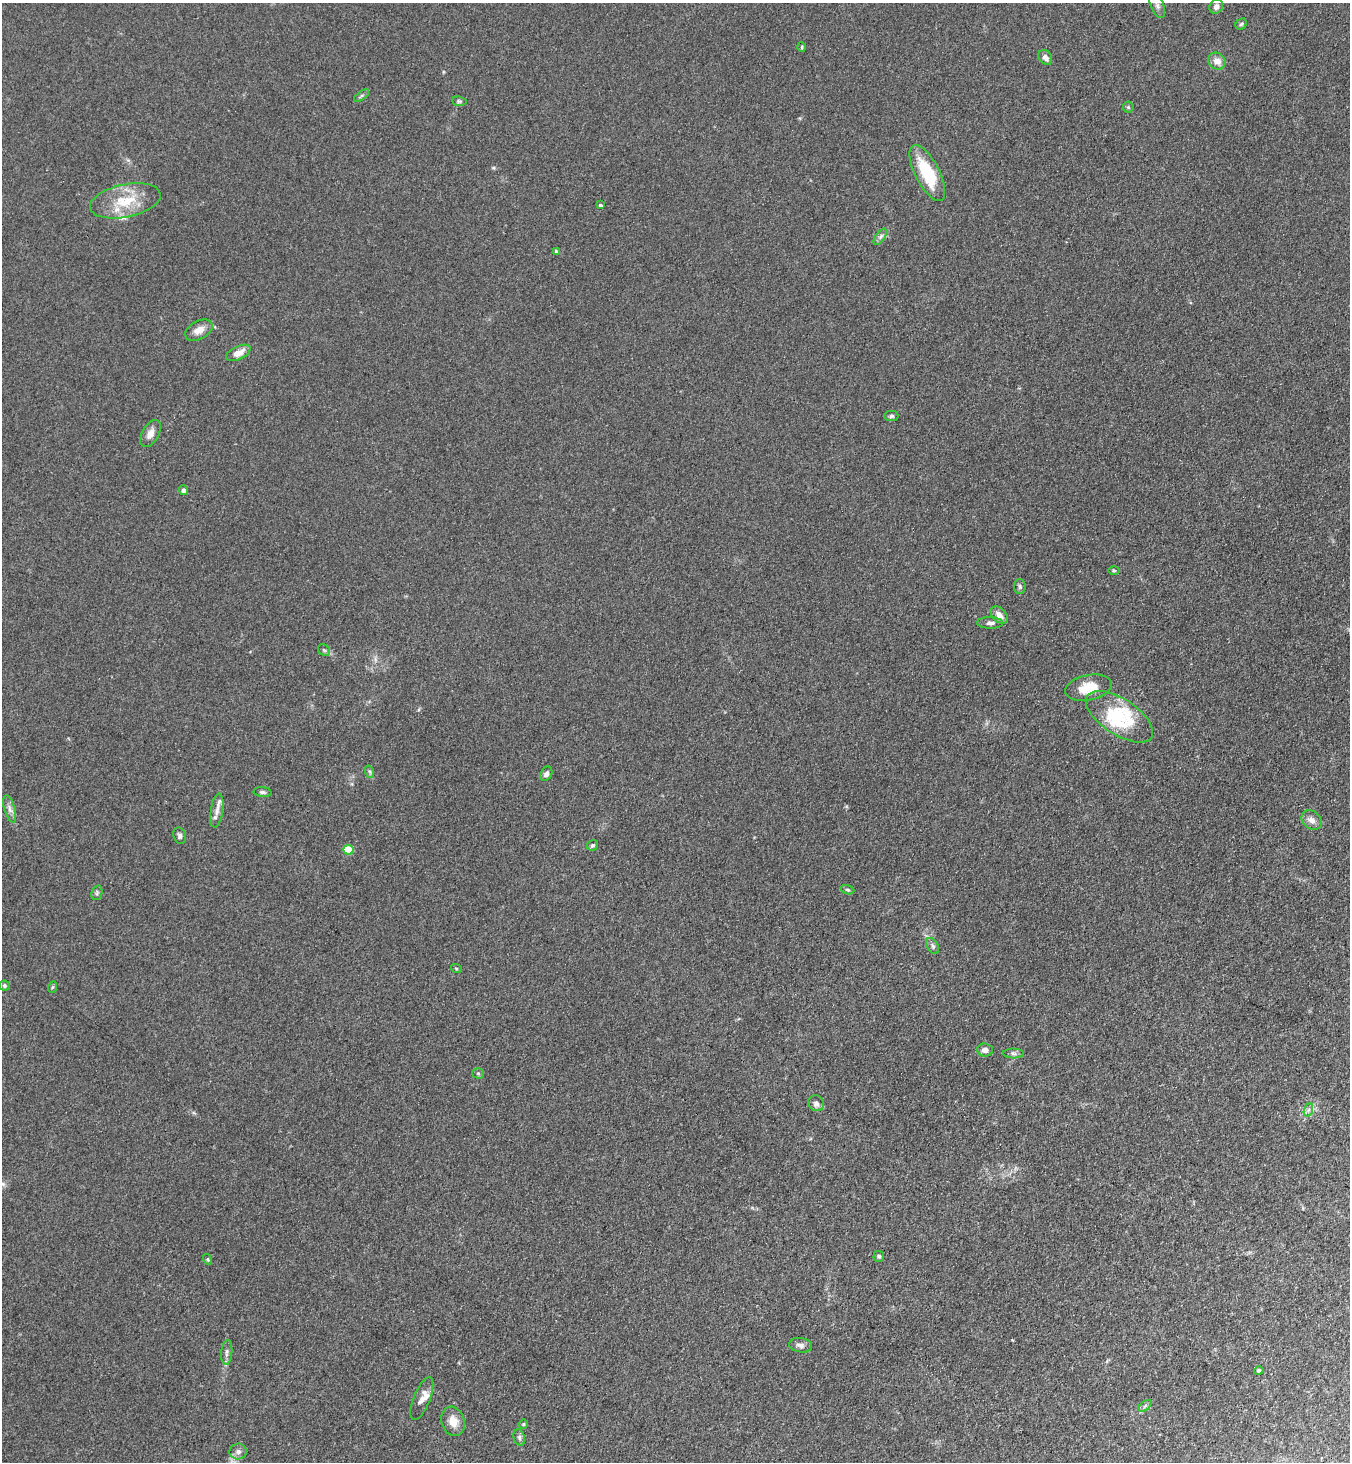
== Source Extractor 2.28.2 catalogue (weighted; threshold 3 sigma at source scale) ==
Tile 6 of 4 x 4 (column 2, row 2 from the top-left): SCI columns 1548-2895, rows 2954-4413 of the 5929 x 5908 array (HDU 1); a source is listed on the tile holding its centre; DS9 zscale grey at full resolution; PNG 1352 x 1464 px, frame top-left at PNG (2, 3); each listed source drawn as its Kron ellipse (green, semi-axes under 4 px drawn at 4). Shown black and unused: <1% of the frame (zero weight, under 3 of 4 exposures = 5% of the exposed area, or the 3 px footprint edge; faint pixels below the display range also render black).
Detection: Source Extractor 2.28.2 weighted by HDU 2 'WHT'; one run over the whole footprint, this tile lists its part. Background 0.184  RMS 0.0086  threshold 0.0387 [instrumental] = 3 sigma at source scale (4.5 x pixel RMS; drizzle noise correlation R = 1.50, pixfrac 1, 0.05/0.05 arcsec/px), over >= 5 px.
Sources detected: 64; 1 inside a brighter object's white glare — neither listed nor drawn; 6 inside a brighter listed object's ellipse — not listed separately; the other 57 listed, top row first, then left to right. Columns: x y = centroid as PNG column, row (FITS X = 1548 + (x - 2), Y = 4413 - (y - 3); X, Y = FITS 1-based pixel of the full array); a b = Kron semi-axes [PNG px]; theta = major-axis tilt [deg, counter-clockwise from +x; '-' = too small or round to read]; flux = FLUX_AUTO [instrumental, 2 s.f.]
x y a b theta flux
1157 6 13 6 -68 3.5
1216 7 7 6 - 3.6
1241 24 6 5 - 1.4
802 47 5 3 - 0.92
1045 57 8 6 -52 3.9
1217 61 9 8 - 6.8
362 96 9 4 35 1.6
459 101 7 4 -7 1.5
1128 107 5 5 - 1.3
927 173 31 12 -63 43
125 201 36 16 12 30
600 205 4 3 - 1.6
880 237 9 4 55 2.4
556 251 4 4 - 1.1
199 330 15 9 29 7.9
238 353 13 6 25 9.1
891 416 7 5 0 1.7
150 433 15 8 61 6.2
183 490 5 4 - 2.6
1114 571 6 4 -1 1.1
1020 586 8 5 -88 2
999 615 10 7 -47 6.3
990 623 13 5 -2 3.3
324 650 6 5 - 1.5
1089 688 24 12 11 19
1119 717 38 18 -33 40
370 772 6 4 -72 1.4
546 774 7 5 60 3.2
263 792 9 5 -5 2
10 809 14 5 -74 4.1
217 811 17 6 81 5.7
1312 820 11 8 -42 5.7
180 836 8 6 -72 2.2
593 845 6 5 - 1.6
348 850 5 5 - 28
847 890 7 4 -19 1.3
97 893 7 5 70 1.6
933 946 9 5 -60 2.3
456 968 5 3 - 0.82
5 986 5 5 - 1.5
53 987 6 4 69 1.1
985 1050 8 6 -3 4.5
1013 1053 10 5 -1 2.5
478 1073 5 5 - 1.4
816 1103 8 7 - 3.4
1308 1110 7 4 70 2.1
879 1256 5 5 - 1.7
208 1259 5 4 - 1.1
800 1345 11 7 -10 3.6
227 1352 12 5 85 3.1
1259 1371 5 4 - 1.9
422 1399 23 8 68 7.4
1145 1406 8 4 37 1.9
453 1421 15 11 -73 10
523 1424 5 4 - 0.97
519 1437 9 5 -74 2.3
238 1452 8 8 - 3.6
Isophote crosses this tile's border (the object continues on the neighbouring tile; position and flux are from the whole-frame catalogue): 1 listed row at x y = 1157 6